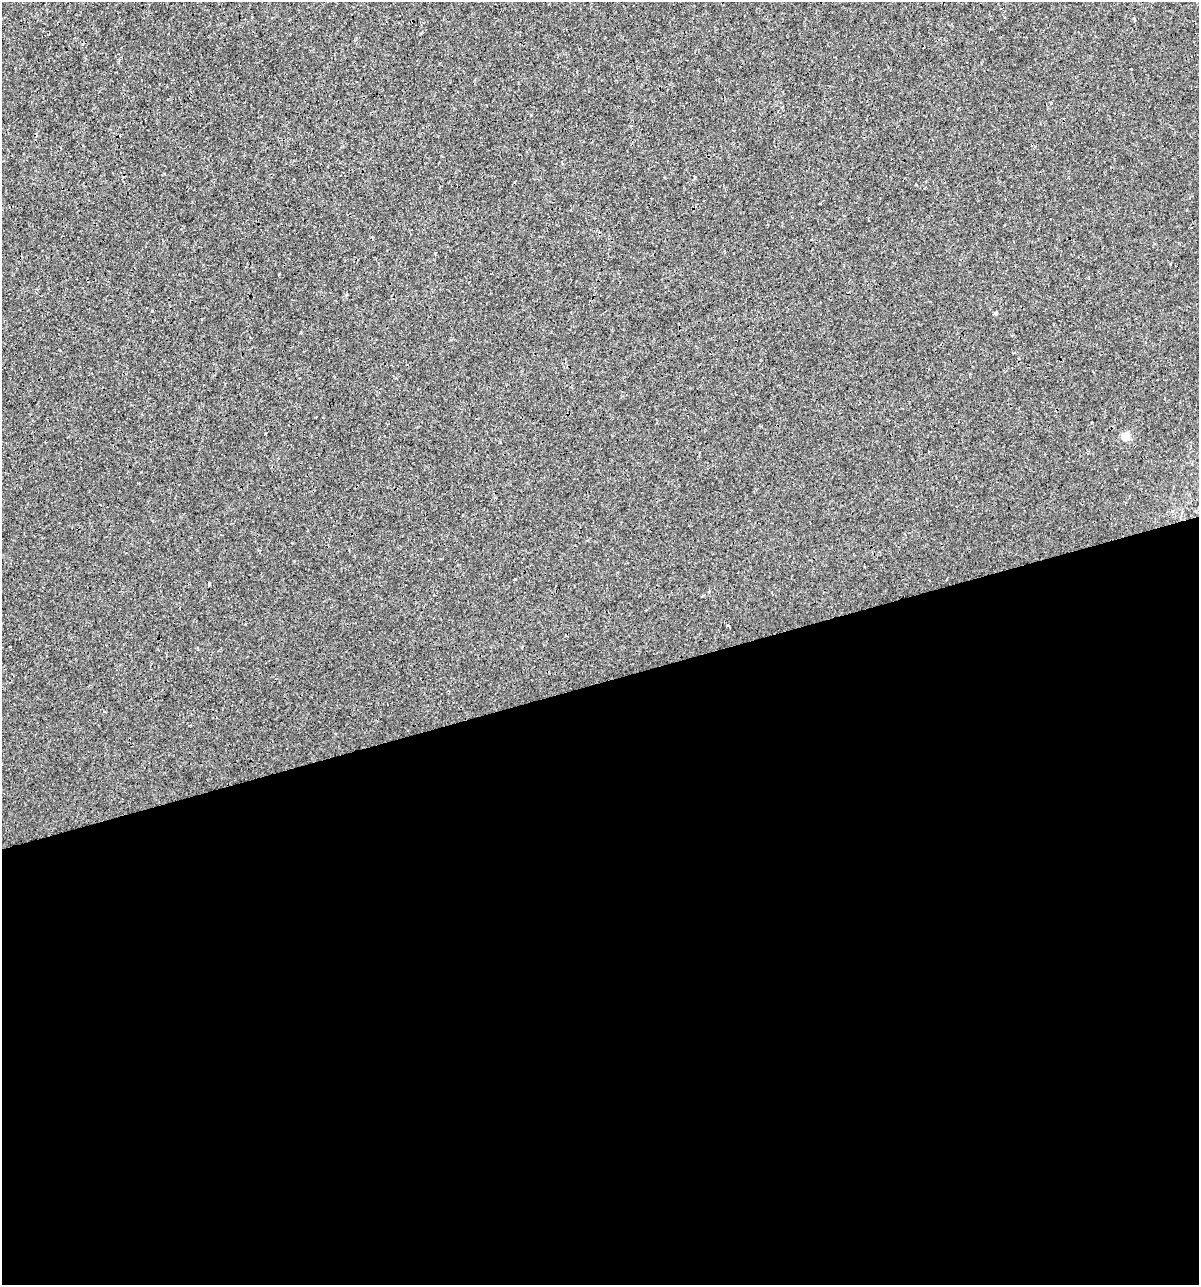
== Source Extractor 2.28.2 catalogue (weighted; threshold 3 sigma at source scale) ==
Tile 15 of 4 x 4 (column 3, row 4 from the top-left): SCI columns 2441-3637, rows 1-1283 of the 4930 x 5132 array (HDU 1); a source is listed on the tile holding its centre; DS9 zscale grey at full resolution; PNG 1201 x 1287 px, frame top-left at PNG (2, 2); no overlay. Shown black and unused: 47% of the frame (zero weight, under 3 of 4 exposures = <1% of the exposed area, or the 3 px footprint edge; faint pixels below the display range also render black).
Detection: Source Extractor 2.28.2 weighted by HDU 2 'WHT'; one run over the whole footprint, this tile lists its part. Background 9.33e-05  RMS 0.0017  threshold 0.00783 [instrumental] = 3 sigma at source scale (4.5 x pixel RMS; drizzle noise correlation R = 1.50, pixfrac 1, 0.0396/0.0396 arcsec/px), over >= 5 px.
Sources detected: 4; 2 cosmic-ray / hot-pixel residue — not listed; the other 2 listed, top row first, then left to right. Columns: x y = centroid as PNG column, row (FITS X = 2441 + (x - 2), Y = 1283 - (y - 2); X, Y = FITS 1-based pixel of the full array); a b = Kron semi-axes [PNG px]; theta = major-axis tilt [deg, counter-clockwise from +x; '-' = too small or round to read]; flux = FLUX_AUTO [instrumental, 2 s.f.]
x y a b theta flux
996 313 4 4 - 0.35
1125 436 5 5 - 5.2